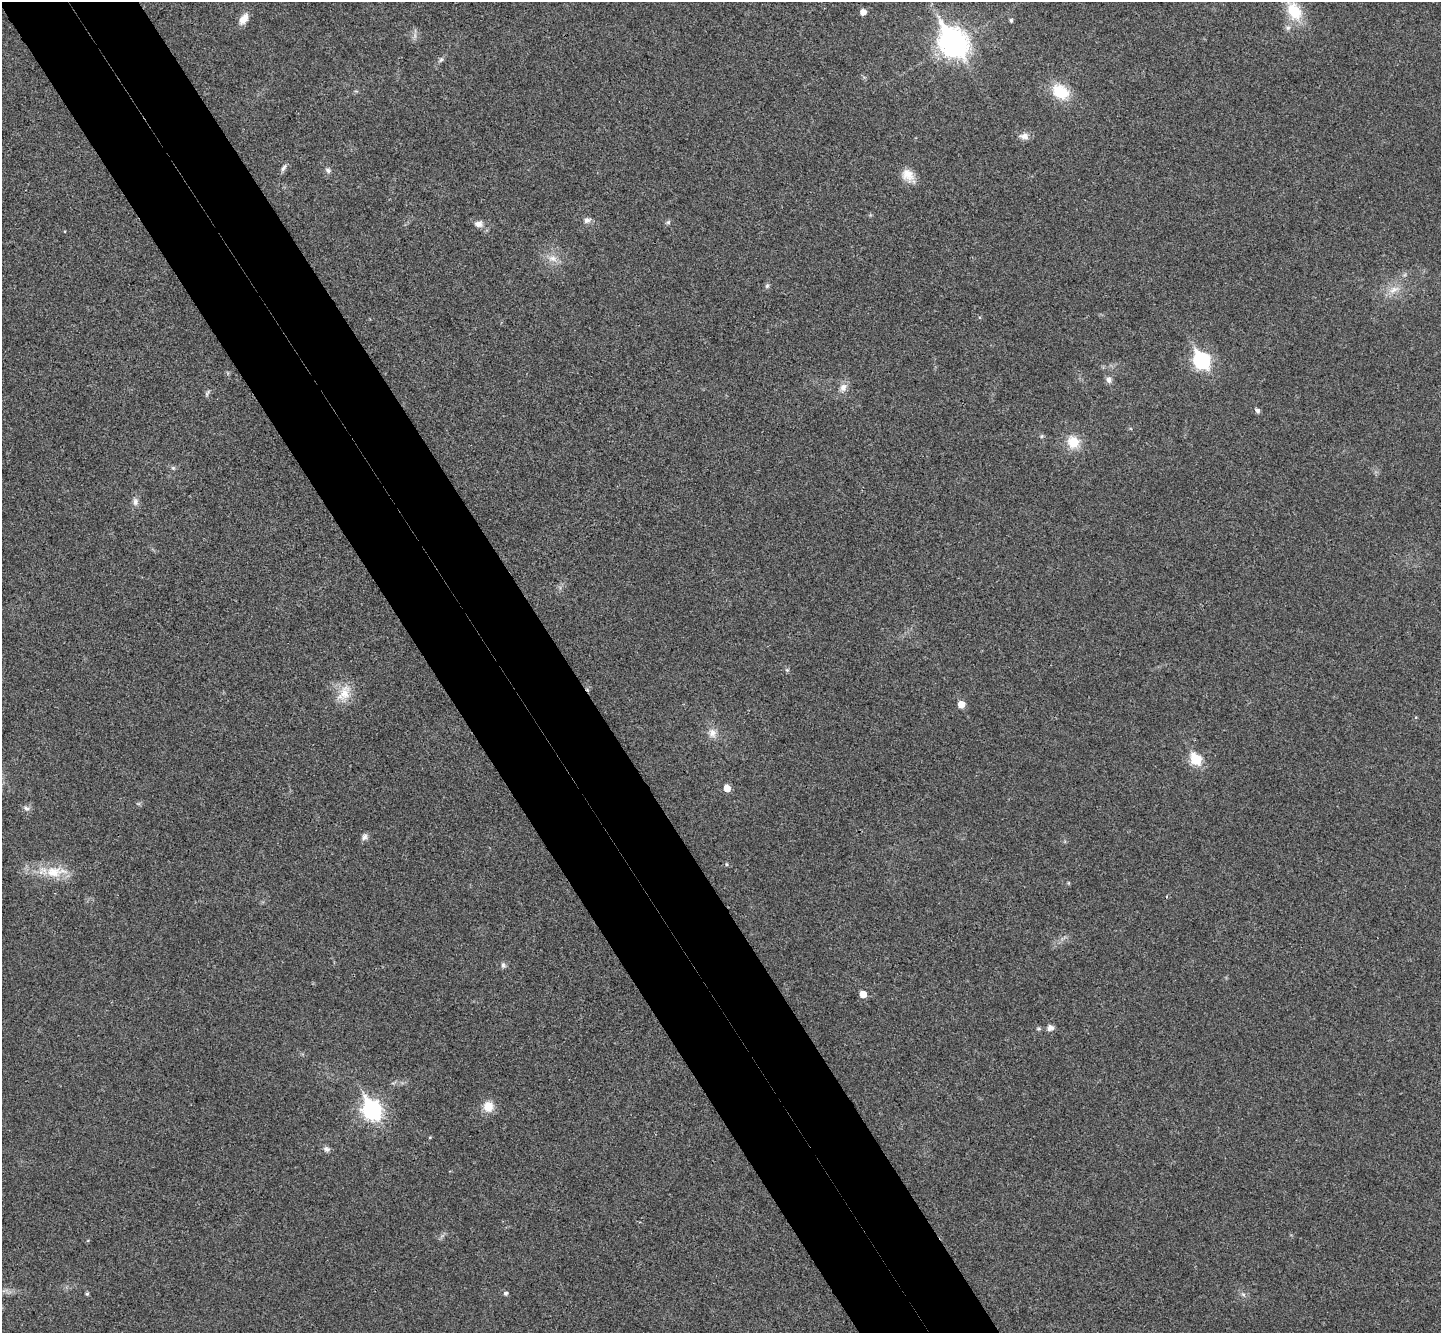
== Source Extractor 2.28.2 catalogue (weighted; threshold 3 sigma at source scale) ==
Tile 11 of 4 x 4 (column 3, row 3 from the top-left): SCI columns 2930-4368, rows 1520-2850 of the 5862 x 5834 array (HDU 1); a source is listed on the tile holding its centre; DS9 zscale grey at full resolution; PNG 1443 x 1335 px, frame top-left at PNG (2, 2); no overlay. Shown black and unused: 10% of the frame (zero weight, under 3 of 4 exposures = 6% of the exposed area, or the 3 px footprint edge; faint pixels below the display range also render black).
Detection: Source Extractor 2.28.2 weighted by HDU 2 'WHT'; one run over the whole footprint, this tile lists its part. Background 0.0267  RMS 0.0059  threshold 0.0266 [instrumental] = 3 sigma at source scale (4.5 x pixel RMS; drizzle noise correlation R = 1.50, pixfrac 1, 0.05/0.05 arcsec/px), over >= 5 px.
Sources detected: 45; all 45 listed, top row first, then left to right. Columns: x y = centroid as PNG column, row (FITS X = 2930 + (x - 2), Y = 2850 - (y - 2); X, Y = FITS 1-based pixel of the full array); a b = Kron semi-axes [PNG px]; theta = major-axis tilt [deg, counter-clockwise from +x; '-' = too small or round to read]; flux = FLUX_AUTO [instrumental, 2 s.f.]
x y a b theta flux
1294 11 19 13 -60 20
863 12 5 5 - 4.4
244 19 15 9 55 5.2
1011 20 4 4 - 1.1
953 43 12 9 -56 680
441 60 7 5 66 1.2
1060 92 19 14 -31 19
1024 136 12 8 -3 3.4
284 168 11 5 59 1.8
328 170 8 6 -32 1.7
908 175 18 14 -53 7.3
587 220 9 7 20 2.4
668 222 6 5 - 1.1
478 224 11 8 -1 3.2
552 258 12 8 -10 4.4
767 286 6 6 - 1.1
1394 290 16 7 28 5
1202 360 8 7 - 130
1109 380 8 7 - 2.4
843 387 11 9 59 3.8
207 393 11 3 67 1.1
1258 411 7 5 -60 1.5
1042 436 6 4 70 0.76
1073 442 16 14 -43 10
173 468 5 5 - 0.84
135 502 10 7 86 2.6
787 670 5 5 - 0.79
344 693 25 15 60 11
961 704 5 5 - 8
712 733 13 10 -82 4.6
1196 759 6 6 - 37
727 788 5 5 - 7.8
26 808 8 6 -34 1.8
364 837 9 7 54 2.1
726 864 5 3 - 0.59
55 872 34 14 4 16
503 965 8 6 -70 1.5
863 994 5 5 - 6.4
1050 1028 8 8 - 2.6
488 1107 10 10 - 8.9
372 1110 9 7 -59 220
326 1149 8 6 -34 1.8
505 1293 5 5 - 1.3
87 1294 4 4 - 0.9
1243 1294 7 4 -19 1.1